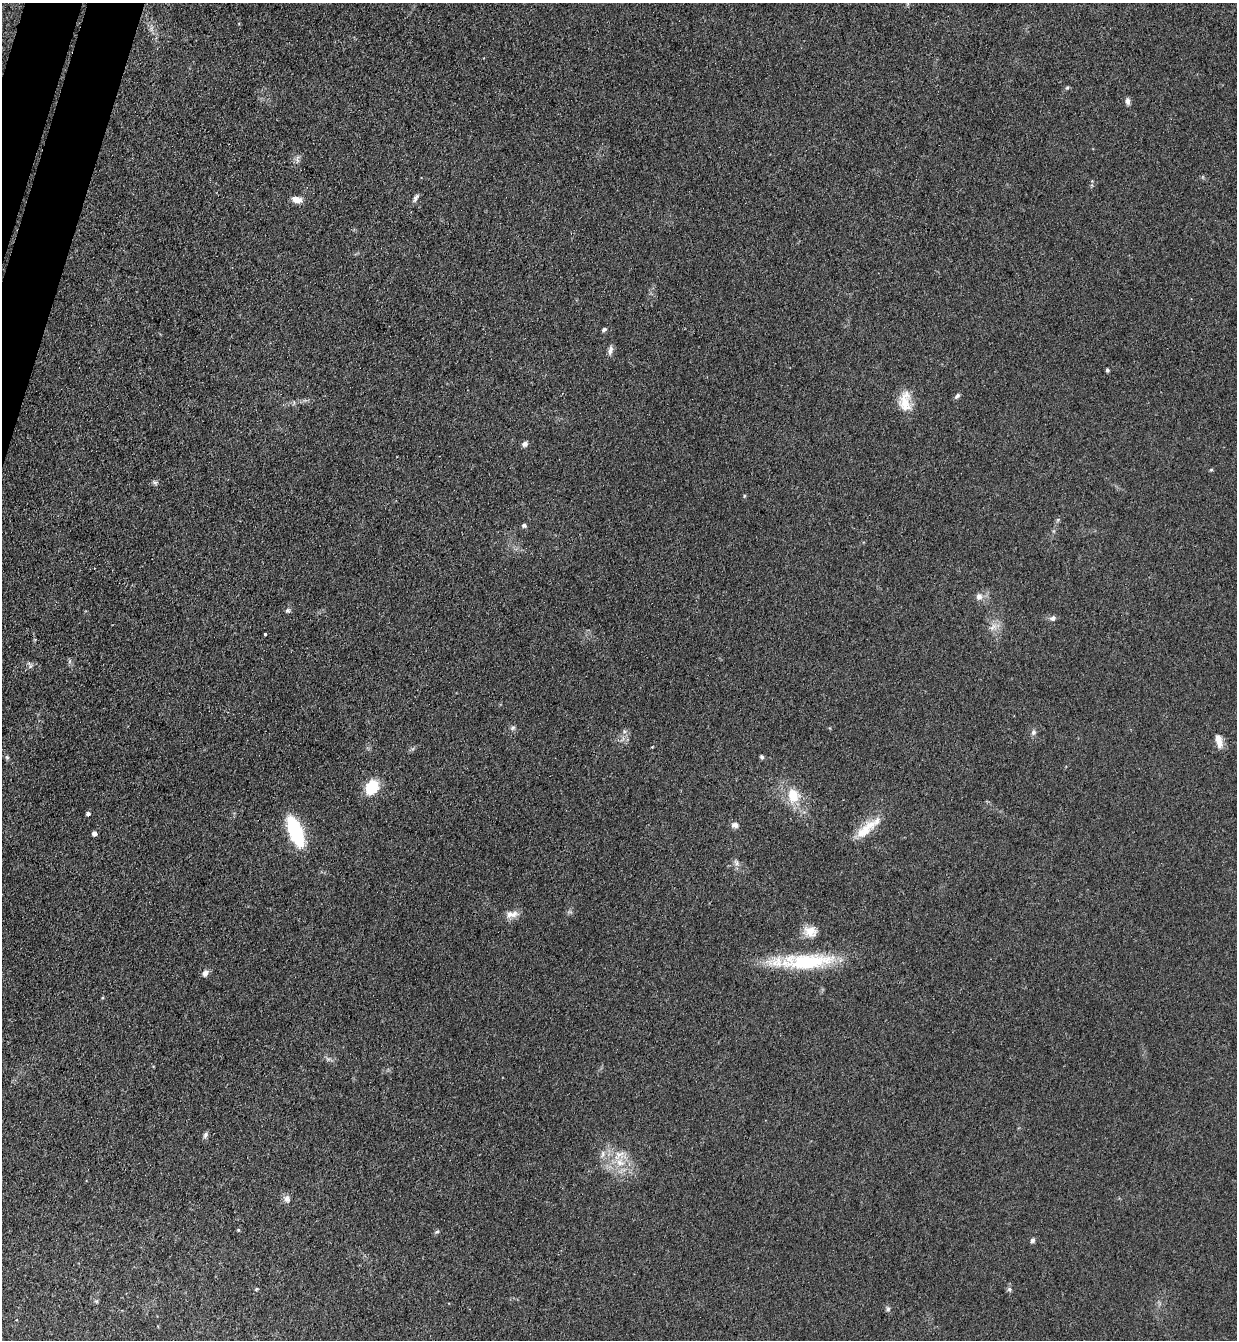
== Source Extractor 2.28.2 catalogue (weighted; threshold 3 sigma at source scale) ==
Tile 11 of 4 x 4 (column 3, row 3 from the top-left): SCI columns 2660-3894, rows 1361-2698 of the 5447 x 5397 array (HDU 1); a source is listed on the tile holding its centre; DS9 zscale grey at full resolution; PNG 1239 x 1342 px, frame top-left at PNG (2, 3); no overlay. Shown black and unused: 2% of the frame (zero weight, under 3 of 4 exposures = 5% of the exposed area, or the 3 px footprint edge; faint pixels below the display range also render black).
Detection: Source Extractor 2.28.2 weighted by HDU 2 'WHT'; one run over the whole footprint, this tile lists its part. Background 0.0996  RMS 0.0071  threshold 0.0317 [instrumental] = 3 sigma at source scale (4.5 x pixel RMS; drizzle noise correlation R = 1.50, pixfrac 1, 0.05/0.05 arcsec/px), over >= 5 px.
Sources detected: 54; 2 inside a brighter listed object's ellipse — not listed separately; the other 52 listed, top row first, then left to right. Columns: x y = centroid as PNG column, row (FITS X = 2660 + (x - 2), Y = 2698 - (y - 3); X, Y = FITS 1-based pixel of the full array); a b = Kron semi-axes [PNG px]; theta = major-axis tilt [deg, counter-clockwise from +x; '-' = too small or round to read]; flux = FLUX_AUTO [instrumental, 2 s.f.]
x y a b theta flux
908 3 9 4 77 1.4
1067 88 6 4 19 0.94
1128 101 9 5 -83 2.4
297 158 10 3 79 1.5
415 198 10 5 67 2.2
297 200 12 7 -9 5.4
604 329 6 5 - 1.4
610 350 12 6 84 3.1
1107 370 4 3 - 1.4
957 396 8 5 45 1.7
905 402 27 14 90 13
525 444 6 6 - 2.7
1211 470 6 4 2 0.78
155 482 6 5 - 1.5
744 496 5 3 - 0.76
524 525 6 5 - 1.5
94 568 2 2 - 0.76
979 597 9 8 - 3.6
287 610 7 5 1 1.4
1053 618 8 6 28 2.4
993 627 12 5 59 3.4
265 634 3 3 - 2
70 661 7 4 71 1.1
30 665 11 4 -58 1.6
513 728 8 5 28 1.5
1033 733 8 7 - 2
1219 741 17 7 -76 6.5
7 757 6 5 - 1.2
762 757 6 5 - 1.2
372 787 17 13 54 19
793 797 20 15 45 13
88 813 4 4 - 2.2
735 825 8 7 - 3.1
295 831 31 12 -69 49
864 831 42 11 40 17
94 833 5 4 - 2.7
736 863 10 6 -50 2.4
512 914 19 8 8 5.7
810 931 15 14 - 9
807 961 71 17 3 55
205 973 9 6 52 3
205 1135 8 6 64 1.9
603 1154 11 4 79 2.1
620 1163 13 11 -25 9.7
287 1199 9 8 - 3.1
238 1230 4 4 - 0.76
437 1232 6 4 2 0.97
1032 1240 6 5 - 1.6
256 1289 5 3 - 0.7
1009 1289 6 5 - 1.4
97 1301 6 4 71 0.98
888 1309 6 6 - 1.4
Isophote crosses this tile's border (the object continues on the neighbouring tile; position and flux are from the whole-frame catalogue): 1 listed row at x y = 908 3